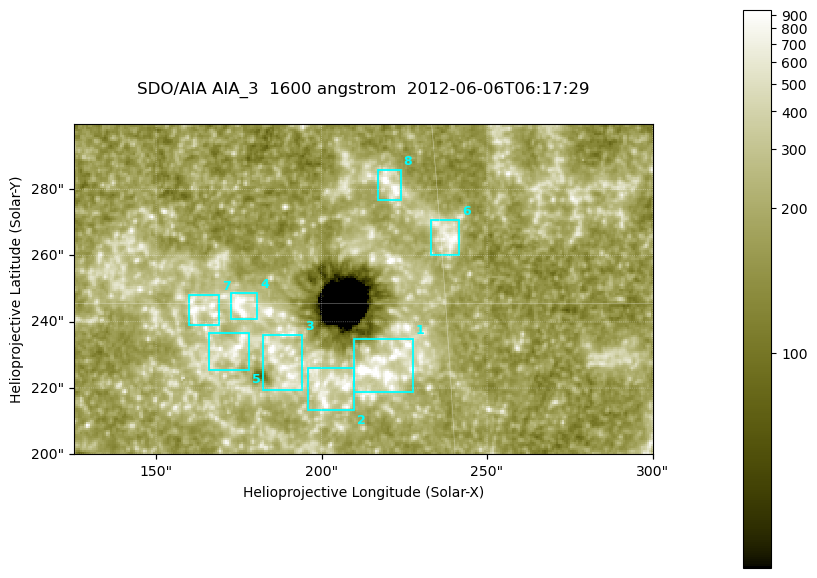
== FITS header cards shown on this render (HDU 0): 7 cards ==
TELESCOP= 'SDO/AIA '
INSTRUME= 'AIA_3   '
WAVELNTH=                 1600
WAVEUNIT= 'angstrom'
DATE-OBS= '2012-06-06T06:17:29.12'
CTYPE1  = 'HPLN-TAN'
CTYPE2  = 'HPLT-TAN'

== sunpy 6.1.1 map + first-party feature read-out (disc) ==
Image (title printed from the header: SDO/AIA AIA_3  1600 angstrom  2012-06-06T06:17:29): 287 x 164 px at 0.609 arcsec/px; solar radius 946 arcsec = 1552 px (partial field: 0.6% of the solar disc is inside the frame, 100% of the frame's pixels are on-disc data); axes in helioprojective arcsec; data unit not stated in the header (colour bar unlabelled)
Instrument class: DISC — disc imager (sunpy class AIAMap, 1600 A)
Bright regions (active regions / flare kernels): reference = the on-disc median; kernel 3 px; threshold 5 sigma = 327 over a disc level ~183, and >= 1.15x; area >= 47 px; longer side >= 3 px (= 1.8 arcsec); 8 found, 8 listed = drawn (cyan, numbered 1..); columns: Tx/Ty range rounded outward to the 2 arcsec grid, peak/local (2 s.f.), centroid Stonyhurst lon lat
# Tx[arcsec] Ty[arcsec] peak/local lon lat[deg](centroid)
1 210..228 218..236 13 +14 +14
2 196..210 212..226 5.1 +13 +13
3 182..194 218..236 6.4 +12 +14
4 172..182 240..250 6.2 +11 +15
5 166..178 224..238 4.8 +11 +14
6 232..242 260..272 4.9 +15 +16
7 160..170 238..248 5.2 +10 +15
8 216..224 276..286 5.6 +14 +17